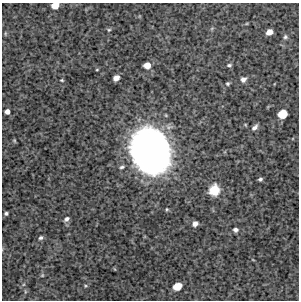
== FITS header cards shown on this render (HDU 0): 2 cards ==
NAXIS1  =                  297 /Length X axis
NAXIS2  =                  298 /Length Y axis

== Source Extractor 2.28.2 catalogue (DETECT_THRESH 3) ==
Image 297 x 298 px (HDU 0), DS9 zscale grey, 1 PNG px = 1 image px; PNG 301 x 302 px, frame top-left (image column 1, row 298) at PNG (2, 3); no overlay
Background 4260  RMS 220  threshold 653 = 3 sigma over >= 5 px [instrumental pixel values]
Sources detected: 27; all 27 listed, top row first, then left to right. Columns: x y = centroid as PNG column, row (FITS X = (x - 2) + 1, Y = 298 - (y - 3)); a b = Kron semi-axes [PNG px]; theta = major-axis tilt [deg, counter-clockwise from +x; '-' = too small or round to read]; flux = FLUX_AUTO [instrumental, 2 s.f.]
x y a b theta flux
55 5 6 5 - 1.7e+05
109 30 6 5 - 1.9e+04
269 32 6 5 - 1.1e+05
285 37 6 6 - 3.0e+04
147 65 6 5 - 1.3e+05
229 65 6 4 3 2.7e+04
116 78 6 5 - 7.8e+04
243 79 7 6 - 6.7e+04
62 80 4 3 - 1.5e+04
227 84 5 5 - 2.3e+04
7 112 5 5 - 6.8e+04
282 114 7 6 - 3.3e+05
255 127 8 5 45 5.2e+04
14 141 6 3 -70 1.6e+04
150 151 35 28 -69 8.1e+06
122 167 7 5 19 2.9e+04
260 179 4 3 - 2.9e+04
214 190 10 9 - 2.8e+05
6 213 4 3 - 2.4e+04
66 219 7 5 40 4.2e+04
195 224 6 5 - 6.4e+04
235 230 6 5 - 4.3e+04
41 238 5 5 - 3.0e+04
253 260 5 3 - 1.0e+04
42 275 6 4 46 1.7e+04
85 286 5 3 - 1.5e+04
177 286 7 6 - 2.3e+05
At the frame edge (FLAGS 8, measured only in part): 1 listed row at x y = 55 5